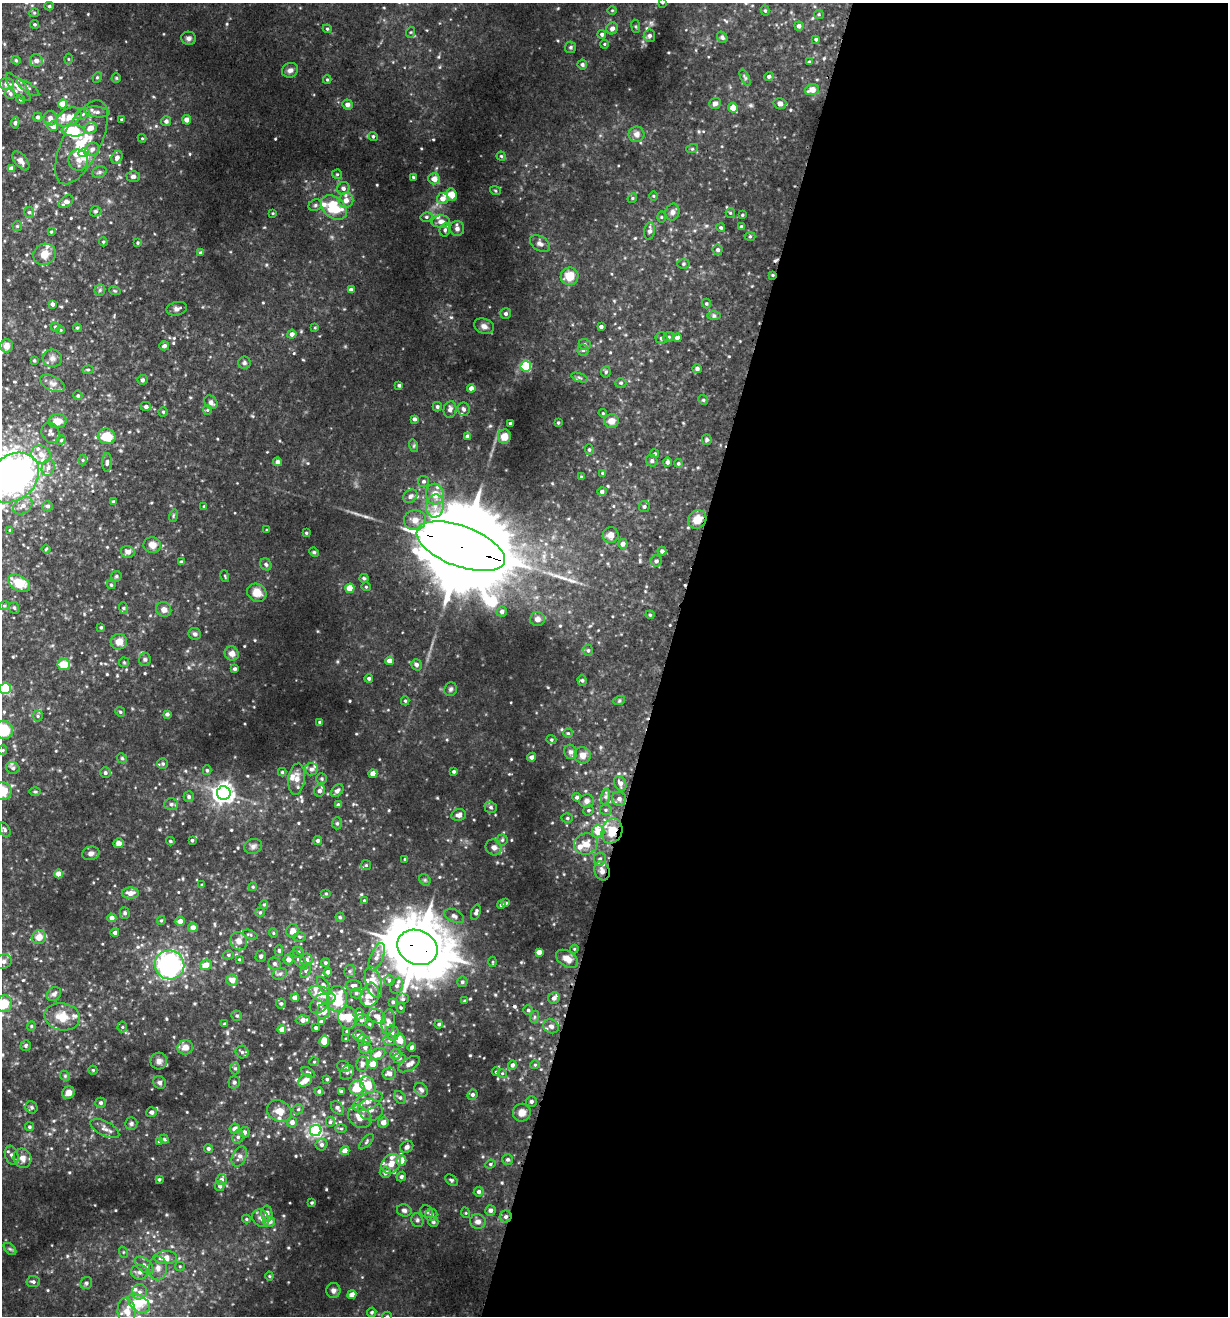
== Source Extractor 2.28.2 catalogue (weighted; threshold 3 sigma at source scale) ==
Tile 12 of 4 x 4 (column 4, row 3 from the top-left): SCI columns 4026-5251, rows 1366-2679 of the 5430 x 5367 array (HDU 1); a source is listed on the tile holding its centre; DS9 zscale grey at full resolution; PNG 1230 x 1318 px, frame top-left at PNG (2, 3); each listed source drawn as its Kron ellipse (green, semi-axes under 4 px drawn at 4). Shown black and unused: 46% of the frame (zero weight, under 3 of 5 exposures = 5% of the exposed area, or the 3 px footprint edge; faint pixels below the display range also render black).
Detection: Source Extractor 2.28.2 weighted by HDU 2 'WHT'; one run over the whole footprint, this tile lists its part. Background 0.0368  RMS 0.0054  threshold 0.0244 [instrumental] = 3 sigma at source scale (4.5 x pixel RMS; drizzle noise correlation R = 1.50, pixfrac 1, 0.05/0.05 arcsec/px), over >= 5 px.
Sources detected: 588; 1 too faint to see at this stretch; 3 inside a brighter object's white glare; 2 cosmic-ray / hot-pixel residue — neither listed nor drawn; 34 inside a brighter listed object's ellipse — not listed separately; of the other 548, all 500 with FLUX_AUTO >= 0.509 (the completeness limit of this list) listed and drawn (48 fainter detections not listed), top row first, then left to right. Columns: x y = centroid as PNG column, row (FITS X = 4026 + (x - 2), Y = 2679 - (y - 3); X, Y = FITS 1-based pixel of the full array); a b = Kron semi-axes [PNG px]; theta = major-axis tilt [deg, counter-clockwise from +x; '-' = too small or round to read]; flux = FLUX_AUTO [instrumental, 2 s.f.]
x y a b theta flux
662 3 3 3 - 0.52
49 6 5 4 - 0.82
612 10 5 3 - 0.51
765 10 5 4 - 0.84
34 13 5 4 - 0.71
819 14 5 4 - 0.7
35 24 4 4 - 0.74
636 26 7 3 -82 0.66
799 26 4 4 - 2.1
612 28 6 5 - 2.2
327 29 4 4 - 0.66
411 32 5 3 - 0.58
602 34 4 4 - 1.3
649 36 6 6 - 1.7
722 37 6 5 - 1.1
189 38 7 6 - 1.5
816 39 4 3 - 0.96
604 44 4 4 - 0.53
570 47 5 5 - 0.96
68 59 5 3 - 0.53
16 60 4 4 - 0.55
36 61 6 6 - 2.8
809 62 4 3 - 0.68
582 64 5 4 - 1.2
290 70 8 7 - 2
769 76 5 4 - 1.5
97 77 5 4 - 0.79
116 78 5 4 - 0.6
745 78 9 4 -64 1
327 80 4 4 - 0.57
7 84 7 6 - 2.8
18 87 17 7 -49 3.9
28 88 13 4 -34 1.7
812 90 7 5 17 4.9
10 94 5 5 - 0.98
21 99 4 4 - 0.66
715 103 6 5 - 1.7
780 103 6 5 - 2.4
62 104 4 4 - 6.9
347 105 5 5 - 2.6
733 108 5 4 - 8.4
97 112 13 5 -6 2.2
82 114 7 5 27 1.2
38 117 5 4 - 1.5
69 117 13 8 28 5.3
50 118 7 6 - 2.4
122 120 3 3 - 0.89
187 120 4 4 - 3.2
166 121 5 5 - 1.8
15 123 6 4 81 1
53 126 5 5 - 3.9
91 128 6 5 - 4.4
73 131 11 6 -4 16
637 134 8 7 - 3.1
373 136 4 4 - 0.93
142 138 4 4 - 0.52
81 142 45 19 64 26
92 149 7 6 - 2
692 149 6 4 18 0.67
84 153 5 4 - 11
501 156 4 4 - 0.73
117 157 6 5 - 2.2
78 160 10 9 - 3.2
21 161 11 6 -51 2.2
11 169 4 4 - 3.2
99 172 7 5 21 1.1
337 174 5 4 - 0.7
133 177 6 5 - 1.8
413 177 4 4 - 0.58
434 179 6 5 - 3.9
343 188 6 6 - 2
495 190 5 3 - 0.56
452 195 6 5 - 8.6
654 196 5 3 - 0.51
632 198 5 4 - 0.66
443 199 6 5 - 3.6
346 200 7 7 - 3.9
66 202 8 5 34 2.5
315 205 7 5 23 1.1
334 208 15 10 -40 23
95 211 6 5 - 0.8
29 212 5 5 - 0.91
672 212 8 7 - 2.1
273 213 4 3 - 0.55
730 213 5 4 - 0.63
742 215 4 3 - 0.59
426 217 6 5 - 0.97
661 217 5 3 - 0.53
441 222 9 6 5 2.5
17 226 5 5 - 0.64
741 227 4 3 - 1
457 228 7 7 - 2
721 228 4 4 - 0.95
445 230 6 5 - 1.2
650 231 9 5 82 2
51 232 4 3 - 0.56
750 236 5 3 - 0.64
103 242 4 4 - 0.65
138 243 4 4 - 0.61
540 244 11 7 -33 2.6
718 250 5 5 - 1.6
201 253 4 3 - 1.4
44 254 11 10 - 5.3
683 264 6 5 - 0.82
772 275 4 3 - 0.66
569 276 9 8 - 8.3
100 290 6 5 - 0.82
351 290 4 4 - 2.3
115 291 6 3 -18 0.6
53 304 4 3 - 1.3
706 304 5 4 - 0.69
177 309 10 6 12 1.7
506 314 5 5 - 1.6
714 316 6 4 0 0.93
484 326 10 7 -21 2.6
55 327 5 4 - 0.7
601 327 4 3 - 1.3
77 328 4 3 - 0.62
315 328 4 4 - 0.52
60 330 4 3 - 0.62
292 334 4 4 - 2.3
669 337 5 4 - 0.86
661 338 6 6 - 1.4
677 338 4 4 - 2.3
585 344 6 5 - 1
6 346 6 6 - 3.6
164 346 5 4 - 1.7
583 350 5 5 - 0.95
52 358 9 9 - 2.2
34 360 4 3 - 0.62
244 363 6 6 - 1.2
526 366 5 5 - 45
697 369 4 4 - 1.7
88 370 5 4 - 0.74
606 372 5 4 - 0.86
579 377 8 3 -19 0.96
143 380 5 5 - 1.1
52 383 13 7 -26 2.9
621 383 5 4 - 0.84
399 385 4 4 - 0.94
471 388 4 4 - 2.5
78 396 4 4 - 0.99
703 400 5 4 - 0.77
211 402 7 6 - 1.6
146 406 5 4 - 1.6
437 407 4 4 - 1.2
450 409 8 6 80 2.5
464 409 7 6 - 1.8
207 410 5 4 - 0.65
163 412 4 4 - 0.75
603 413 4 4 - 0.54
414 419 4 4 - 1.5
58 421 9 7 5 4.8
611 421 7 7 - 4.4
558 422 3 2 - 0.58
510 423 3 3 - 0.61
50 433 10 8 -61 1.9
107 436 9 8 - 11
468 436 4 4 - 2.9
504 436 7 6 - 5.3
61 440 5 4 - 0.59
707 440 5 5 - 0.88
414 446 6 4 -73 0.78
589 450 5 4 - 0.73
41 454 10 8 -35 4.4
655 454 4 4 - 0.92
83 460 5 3 - 0.65
652 461 6 5 - 1.2
107 462 9 4 88 1.4
278 462 4 4 - 2.2
667 462 4 4 - 1.1
678 463 4 4 - 0.94
48 468 8 6 75 2.1
602 473 4 4 - 0.51
581 477 4 3 - 0.59
13 478 28 22 39 240
423 481 5 5 - 1.1
602 492 4 4 - 1.6
435 494 10 9 - 6.8
410 496 8 6 41 1.9
114 502 4 3 - 0.9
23 506 10 7 36 3
48 506 5 5 - 1.3
204 506 4 3 - 0.53
435 506 11 9 77 5
644 506 5 5 - 1.2
173 516 6 4 72 0.7
697 519 10 8 44 6.6
415 520 11 10 - 4.8
10 530 4 4 - 0.59
267 530 3 3 - 0.54
306 533 4 3 - 0.58
611 535 8 8 - 3.5
623 544 5 4 - 2.5
152 545 9 8 - 4.4
461 546 46 20 -20 13000
46 549 4 2 - 0.57
662 551 4 4 - 1.5
128 552 7 6 - 2.9
314 552 5 4 - 0.65
656 561 5 5 - 1.5
181 562 4 4 - 1.2
266 564 6 5 - 1.1
116 576 5 5 - 0.73
225 576 6 2 -77 0.52
364 578 4 4 - 0.8
19 583 12 7 -30 12
111 585 4 3 - 0.61
366 587 4 4 - 0.57
350 588 4 4 - 11
257 593 10 8 -31 6.5
4 606 5 3 - 0.65
14 608 6 5 - 0.96
123 608 6 4 -71 0.72
164 609 7 7 - 2.9
502 612 5 5 - 1.9
650 615 4 4 - 0.6
537 619 7 7 - 2.3
101 627 3 3 - 0.77
195 634 6 6 - 1.3
119 642 8 8 - 4.8
588 650 6 5 - 0.99
232 653 7 7 - 3.6
145 659 6 6 - 0.99
390 661 4 4 - 4.8
124 662 5 5 - 0.63
64 664 6 5 - 9.1
416 665 6 5 - 1.5
235 669 4 3 - 1.2
369 678 4 4 - 1.2
582 680 5 4 - 0.78
5 689 6 5 - 40
451 689 7 6 - 1.2
405 701 4 4 - 0.75
619 701 6 4 19 0.7
120 712 5 4 - 0.63
167 714 4 4 - 1.5
38 716 5 5 - 0.93
320 722 4 3 - 1.3
4 730 9 9 - 17
568 733 5 4 - 0.68
551 740 5 4 - 0.75
3 750 5 4 - 0.68
570 752 7 6 - 1.8
583 755 8 8 - 3.4
531 757 4 4 - 1.8
122 758 5 4 - 0.66
163 764 5 5 - 0.93
13 768 7 5 -16 1.3
311 769 6 6 - 1.7
207 770 5 4 - 0.79
454 771 4 4 - 1.1
282 772 4 4 - 0.73
105 773 5 5 - 1.2
373 774 4 4 - 5.3
297 779 16 8 84 4.5
322 779 5 5 - 0.77
620 783 8 6 -62 2.6
2 791 9 9 - 12
320 791 6 5 - 1.7
337 791 7 5 47 1.9
35 792 5 3 - 0.65
224 793 7 6 - 310
189 797 5 5 - 1.3
577 797 4 4 - 1.5
606 797 8 4 82 1.5
619 799 7 7 - 2.6
587 801 7 6 - 2.5
171 804 7 6 - 1.3
338 805 4 3 - 1.3
491 807 6 5 - 1.2
589 810 5 5 - 0.99
606 810 6 5 - 1
459 815 7 6 - 2.2
567 818 6 5 - 1
337 823 6 5 - 0.95
5 830 8 5 -61 1.2
612 831 13 10 71 11
598 832 6 6 - 7.6
192 840 3 3 - 0.81
502 840 5 5 - 1
170 841 4 3 - 0.7
318 841 4 4 - 1.2
118 843 5 5 - 2.7
586 844 12 10 19 5.8
253 846 9 7 18 1.8
494 847 8 7 - 3.2
91 853 9 6 12 1.8
405 859 4 3 - 0.69
600 859 6 6 - 1.6
366 865 5 5 - 0.71
602 871 10 7 -69 3
59 874 4 4 - 6.7
425 880 6 5 - 0.92
202 885 3 3 - 0.75
253 887 4 4 - 0.62
130 893 8 5 1 3.8
326 894 5 3 - 0.58
364 900 3 3 - 0.53
506 903 3 3 - 0.53
264 905 4 4 - 0.64
501 905 4 4 - 1.3
260 912 5 4 - 0.64
476 912 8 4 71 1.4
125 913 5 5 - 1.2
454 916 10 6 -25 1.9
340 917 4 4 - 0.72
112 918 4 4 - 2.3
161 920 5 4 - 0.6
180 921 5 4 - 3.4
193 927 5 5 - 3.1
293 931 7 6 - 3.2
115 932 4 4 - 1.4
273 933 4 4 - 0.54
250 935 8 3 -23 0.81
39 937 7 6 - 5
300 937 6 4 -2 0.77
239 941 9 8 - 3.9
417 947 21 17 -26 2600
574 949 4 4 - 0.55
279 950 5 4 - 0.91
298 952 6 5 - 1.3
539 952 4 4 - 2.9
228 955 5 4 - 0.87
261 956 5 5 - 1.2
377 957 14 6 67 3.1
239 959 4 3 - 0.53
567 959 12 7 -31 4.8
288 960 5 5 - 3.3
299 960 12 5 -49 2
306 960 6 6 - 2.3
3 961 8 7 - 1.8
493 962 5 3 - 0.54
325 963 4 4 - 0.85
275 964 6 5 - 1.1
170 965 15 14 - 100
206 965 6 5 - 4.8
306 970 8 4 63 1
350 971 6 5 - 1.1
328 972 4 4 - 2
280 974 7 5 20 1.3
232 980 6 5 - 4.4
389 980 5 5 - 1.3
373 982 16 8 -75 5.9
462 982 5 5 - 1.2
324 985 10 5 -59 1.4
354 986 8 5 -2 1.6
397 986 8 6 72 1.6
356 993 6 5 - 1.1
54 994 8 6 43 1.8
322 994 14 7 -22 7.4
370 995 12 9 72 6.6
295 998 4 4 - 3.2
554 998 6 5 - 2.1
337 999 13 10 90 17
403 999 6 5 - 1.1
464 1001 4 3 - 0.52
393 1002 4 3 - 0.92
4 1004 8 8 - 12
281 1004 5 5 - 1.1
320 1004 11 8 42 3.3
401 1008 5 4 - 0.64
528 1010 4 4 - 0.82
323 1011 8 6 74 4.2
359 1014 6 5 - 2
237 1016 5 5 - 0.91
377 1016 9 6 -28 3.1
62 1017 18 13 -11 8.5
534 1017 6 4 71 0.76
348 1018 11 9 -81 5.8
303 1020 7 4 5 3.1
361 1020 6 6 - 1.6
321 1022 4 4 - 1.5
388 1022 13 7 83 2.5
225 1024 4 3 - 0.71
370 1024 4 3 - 0.64
439 1024 4 4 - 0.79
31 1026 5 4 - 0.68
551 1026 8 6 -24 2.1
122 1027 5 5 - 0.79
316 1028 3 3 - 1.4
282 1029 4 4 - 4
347 1031 4 3 - 1
392 1033 8 6 -78 1.5
359 1036 6 5 - 2.4
346 1039 4 3 - 0.53
390 1040 6 5 - 1
400 1040 7 5 -67 4.7
324 1041 5 4 - 8.2
364 1041 6 5 - 1.8
26 1045 5 5 - 0.96
185 1047 8 7 - 3.9
412 1047 4 4 - 1.2
365 1048 6 6 - 1.7
242 1052 6 6 - 1.3
378 1054 8 5 28 3.9
396 1054 5 5 - 2.3
399 1058 6 5 - 1.3
159 1061 8 8 - 2.2
314 1062 4 4 - 0.56
362 1064 8 6 84 2
372 1064 5 5 - 5.8
409 1064 12 6 32 2.8
512 1065 5 4 - 1.5
535 1065 5 4 - 0.65
343 1066 7 5 -22 1.3
235 1068 6 5 - 0.89
93 1070 4 4 - 0.63
496 1072 4 4 - 0.57
308 1073 8 4 -32 1.1
347 1073 8 6 46 1.6
389 1073 7 6 - 2.4
502 1073 4 3 - 0.51
65 1076 5 4 - 0.73
327 1079 3 3 - 0.79
305 1080 7 5 33 3.7
160 1082 7 6 - 1.4
234 1082 6 5 - 1.1
368 1085 9 7 -55 11
357 1088 7 7 - 11
421 1090 8 5 -48 1.5
319 1091 4 4 - 1.1
341 1091 4 3 - 1.2
68 1093 6 6 - 3.3
472 1095 5 5 - 1.2
400 1097 7 5 -48 1.1
368 1101 16 8 25 4.8
531 1101 5 5 - 1.3
101 1103 5 5 - 1.2
31 1107 6 5 - 1
337 1108 8 5 -49 1.6
298 1109 5 4 - 0.72
370 1110 12 11 - 4.3
279 1111 13 10 -29 5.5
152 1112 5 5 - 1.9
522 1113 9 8 - 4
360 1117 13 10 -40 6.2
292 1122 5 5 - 2
330 1122 5 4 - 0.86
383 1122 5 5 - 3.6
131 1123 6 6 - 1.1
29 1127 4 4 - 0.73
341 1128 5 3 - 0.65
105 1129 16 7 -27 3
235 1129 5 5 - 2.7
316 1131 6 5 - 100
244 1132 5 5 - 1.7
238 1137 7 5 72 1.4
164 1139 5 4 - 0.71
159 1142 4 3 - 0.52
366 1142 10 4 47 1
321 1145 6 6 - 1.5
407 1147 7 5 34 1.7
208 1149 4 4 - 1.2
345 1151 4 4 - 3.9
12 1155 10 6 -71 2
239 1156 11 7 64 2.5
22 1158 10 8 -68 3.2
508 1159 5 5 - 1.2
401 1161 5 5 - 6.3
391 1164 11 8 43 4.7
490 1164 5 4 - 0.79
385 1173 5 5 - 1.9
401 1177 5 4 - 1.2
159 1179 4 4 - 0.76
221 1180 5 5 - 1.6
451 1180 7 5 -40 0.94
220 1186 5 5 - 1.6
479 1192 5 4 - 1.4
312 1203 4 3 - 0.65
404 1210 7 6 - 1.6
490 1210 5 5 - 2
427 1212 7 6 - 1.2
466 1213 5 3 - 0.54
267 1214 8 5 -86 3.3
431 1215 6 5 - 1.5
506 1217 6 6 - 1.8
261 1218 9 7 -45 2.2
246 1219 4 4 - 0.53
417 1220 7 6 - 1.3
269 1221 6 5 - 4.2
478 1221 8 7 - 2.9
433 1222 5 5 - 1.2
10 1249 7 4 -44 0.93
123 1252 6 3 -72 0.58
165 1258 12 6 2 5.9
144 1265 10 6 -38 2.2
180 1266 5 4 - 0.64
158 1268 12 9 90 3.6
139 1272 8 7 - 2.1
269 1276 4 4 - 0.52
33 1282 6 5 - 1.4
86 1283 6 6 - 1.4
333 1290 7 7 - 1.8
139 1292 8 7 - 2.2
352 1295 4 4 - 3.5
139 1303 12 8 -35 9.1
127 1311 14 9 -86 6.6
372 1312 5 4 - 0.88
387 1316 5 4 - 0.6
Overlapping masked pixels (flux is a lower limit): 7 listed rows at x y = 772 275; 697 519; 461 546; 612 831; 602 871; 417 947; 506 1217
Isophote crosses this tile's border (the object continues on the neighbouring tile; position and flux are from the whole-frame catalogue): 9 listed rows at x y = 662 3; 13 478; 5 689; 4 730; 2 791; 3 961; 4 1004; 127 1311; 387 1316
Unlisted compact peaks at least as high as the median listed source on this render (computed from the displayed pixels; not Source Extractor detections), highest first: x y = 451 317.